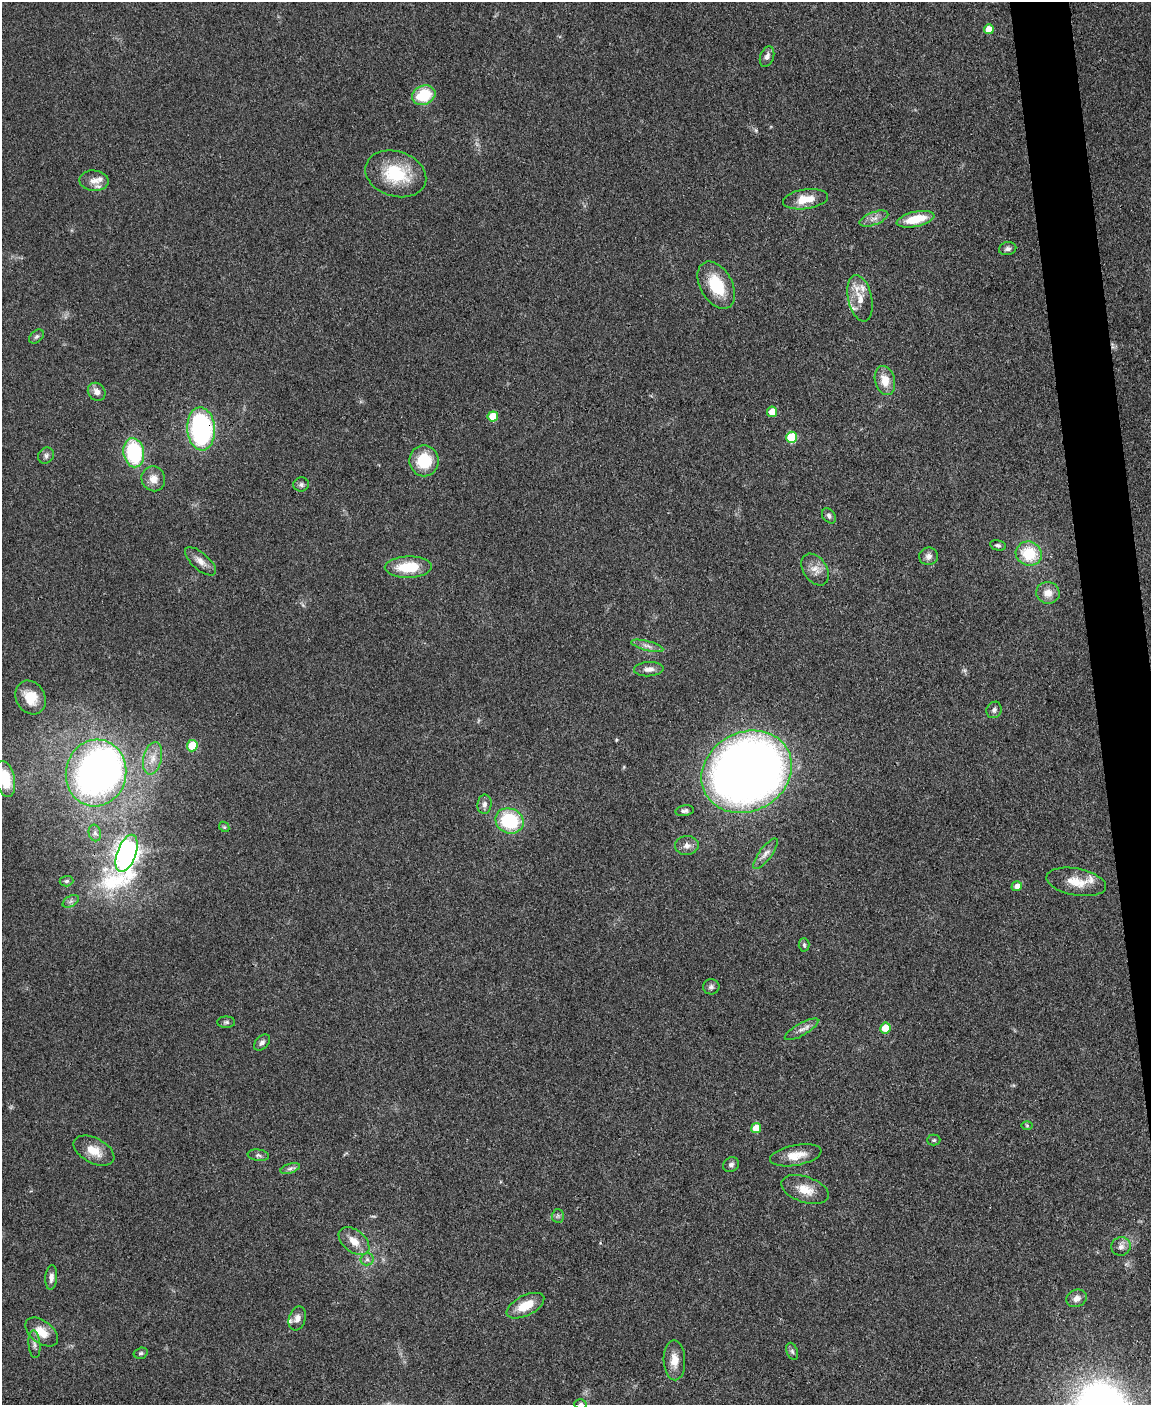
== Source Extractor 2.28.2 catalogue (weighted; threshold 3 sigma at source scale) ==
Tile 6 of 4 x 3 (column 2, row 2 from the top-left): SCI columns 1149-2297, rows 1640-3042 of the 4594 x 4573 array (HDU 1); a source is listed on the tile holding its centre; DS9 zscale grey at full resolution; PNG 1153 x 1407 px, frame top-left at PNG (2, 2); each listed source drawn as its Kron ellipse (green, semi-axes under 4 px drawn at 4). Shown black and unused: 3% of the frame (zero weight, under 3 of 4 exposures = <1% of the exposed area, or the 3 px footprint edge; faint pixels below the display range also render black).
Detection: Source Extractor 2.28.2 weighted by HDU 2 'WHT'; one run over the whole footprint, this tile lists its part. Background 0.107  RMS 0.0063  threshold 0.0282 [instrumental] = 3 sigma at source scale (4.5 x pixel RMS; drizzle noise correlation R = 1.50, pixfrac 1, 0.05/0.05 arcsec/px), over >= 5 px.
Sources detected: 88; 1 inside a brighter object's white glare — neither listed nor drawn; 6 inside a brighter listed object's ellipse — not listed separately; the other 81 listed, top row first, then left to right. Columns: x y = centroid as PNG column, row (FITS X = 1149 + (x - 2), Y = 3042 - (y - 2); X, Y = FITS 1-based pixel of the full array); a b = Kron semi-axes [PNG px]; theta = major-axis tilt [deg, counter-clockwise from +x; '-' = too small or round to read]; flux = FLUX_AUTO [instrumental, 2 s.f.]
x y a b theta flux
989 29 5 5 - 8.2
767 57 11 6 71 3.2
424 95 12 9 22 24
396 174 31 22 -18 31
94 181 14 10 -4 4.9
805 199 23 10 8 12
874 218 15 6 21 4
916 219 19 7 12 17
1008 249 9 6 11 2.2
716 285 25 16 -60 25
860 298 23 12 -77 10
36 336 8 6 39 1.5
885 380 15 10 -75 9.4
97 392 10 8 -49 4.3
772 412 5 5 - 9
493 416 5 5 - 15
201 429 21 14 -86 100
791 437 5 5 - 29
134 453 15 10 -81 52
46 456 8 7 - 2.1
424 461 15 14 - 24
153 479 12 12 - 6.1
301 485 7 7 - 1.8
829 516 8 6 -52 2.1
998 545 8 5 -13 1.4
1029 554 13 12 - 23
929 556 9 8 - 3
200 561 19 8 -41 5.1
408 567 23 10 2 21
815 570 17 11 -56 6.3
1048 593 11 10 - 6.7
647 646 16 4 -14 3.3
649 669 15 7 3 3.6
31 697 17 14 -59 11
994 710 8 7 - 2.1
192 746 6 5 - 18
153 758 16 9 78 7
747 772 47 39 29 610
96 773 33 30 79 230
5 779 18 9 -79 18
485 804 10 7 82 2.8
685 811 9 5 10 1.8
509 821 14 12 -23 40
224 827 6 4 -46 0.85
95 833 8 6 -77 2.1
687 845 12 9 6 3.8
127 853 19 9 70 570
766 854 18 6 52 3.7
66 881 7 5 4 1.3
1076 882 30 13 -11 13
1017 886 5 5 - 3
71 901 9 5 31 1.8
804 945 7 5 -87 1.1
711 987 8 7 - 2
226 1022 9 5 0 1.4
885 1028 5 5 - 12
802 1029 19 6 30 3.9
262 1043 9 6 46 2.3
1027 1126 6 4 -1 0.81
756 1128 5 5 - 9.4
934 1140 6 5 - 1
94 1151 22 12 -28 10
258 1155 11 5 -7 1.8
796 1155 26 10 11 10
731 1165 8 7 - 2
290 1168 10 5 18 1.9
805 1189 25 13 -19 10
558 1216 6 6 - 1.6
354 1241 17 11 -39 8.2
1121 1246 10 9 - 3.1
367 1259 6 6 - 1.8
51 1277 12 6 86 3
1077 1298 10 8 23 4.1
525 1306 20 10 26 13
297 1318 12 8 72 3.8
42 1332 19 11 -38 10
34 1344 14 6 -85 2.6
792 1351 9 5 -70 1.5
141 1353 7 5 15 1.2
674 1360 20 11 -88 8
580 1404 6 4 3 1
Overlapping masked pixels (flux is a lower limit): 1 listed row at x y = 201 429
Isophote crosses this tile's border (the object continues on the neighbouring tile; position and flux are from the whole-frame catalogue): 2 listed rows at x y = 5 779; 580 1404